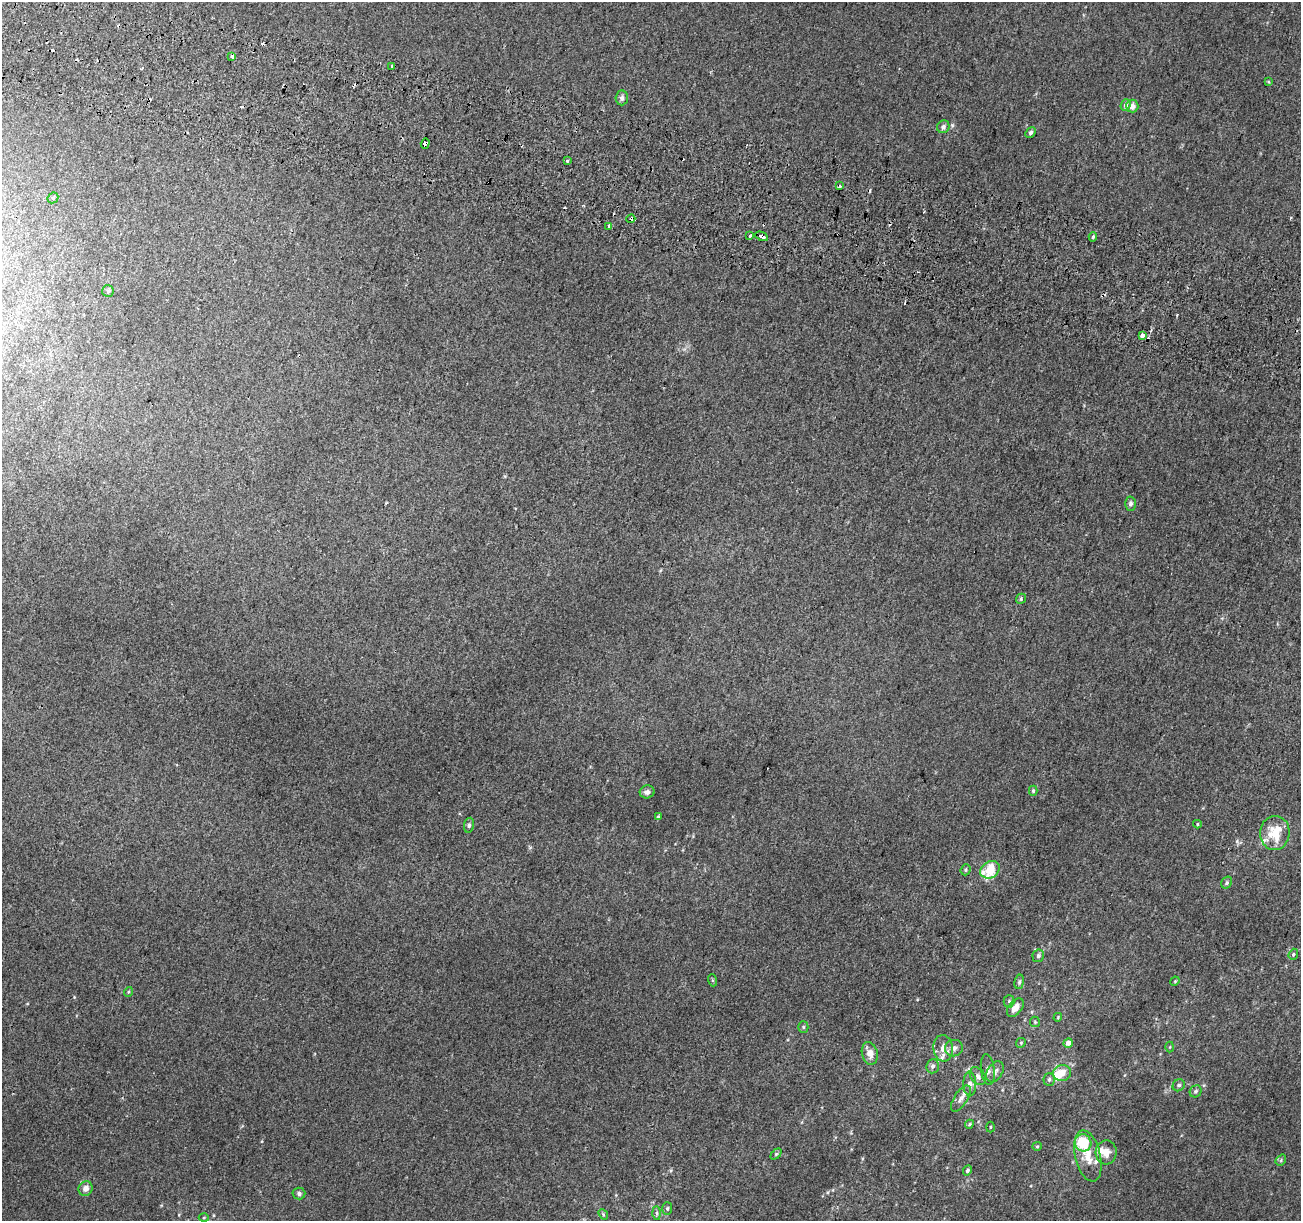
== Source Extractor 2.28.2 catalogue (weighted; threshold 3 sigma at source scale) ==
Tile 11 of 4 x 4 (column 3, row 3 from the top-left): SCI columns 2624-3922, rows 1552-2770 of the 5231 x 5470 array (HDU 1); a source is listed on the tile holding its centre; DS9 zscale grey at full resolution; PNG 1303 x 1223 px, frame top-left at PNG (2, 2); each listed source drawn as its Kron ellipse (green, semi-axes under 4 px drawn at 4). Shown black and unused: <1% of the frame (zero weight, under 2 of 3 exposures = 2% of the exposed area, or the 3 px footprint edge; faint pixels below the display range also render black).
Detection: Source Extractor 2.28.2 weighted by HDU 2 'WHT'; one run over the whole footprint, this tile lists its part. Background 0.00368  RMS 0.0054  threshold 0.0244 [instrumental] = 3 sigma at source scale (4.5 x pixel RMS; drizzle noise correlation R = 1.50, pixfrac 1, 0.0396/0.0396 arcsec/px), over >= 5 px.
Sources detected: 94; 15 cosmic-ray / hot-pixel residue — neither listed nor drawn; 7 inside a brighter listed object's ellipse — not listed separately; the other 72 listed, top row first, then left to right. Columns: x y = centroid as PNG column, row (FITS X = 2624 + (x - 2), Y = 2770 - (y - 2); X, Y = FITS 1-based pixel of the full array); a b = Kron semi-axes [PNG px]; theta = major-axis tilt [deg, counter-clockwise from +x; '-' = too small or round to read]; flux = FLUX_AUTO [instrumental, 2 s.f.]
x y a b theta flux
232 56 4 3 - 6
391 66 3 3 - 1.6
1268 82 3 3 - 0.54
622 98 7 6 - 1.7
1126 105 6 5 - 1.7
1132 106 6 6 - 2.8
943 127 6 6 - 2.2
1031 133 6 4 48 1.3
425 143 5 3 - 6.9
567 160 4 3 - 1.3
840 186 3 3 - 4.5
53 198 6 5 - 0.8
631 219 4 3 - 20
609 226 4 3 - 2.5
750 236 3 3 - 2.6
762 236 7 3 -24 7.3
1093 237 5 4 - 0.94
108 291 6 5 - 0.95
1142 335 4 3 - 13
1130 504 7 5 86 1.6
1021 599 5 4 - 0.73
1033 791 5 4 - 0.88
647 792 7 6 - 2.1
658 817 4 3 - 0.88
1197 824 4 4 - 0.57
469 825 7 5 80 0.98
1275 833 17 15 85 14
966 870 5 5 - 0.77
990 870 10 8 33 14
1227 883 6 5 - 1.1
1293 954 6 4 69 0.81
1038 956 6 5 - 1.5
712 980 6 4 -71 0.63
1175 981 5 3 - 0.48
1019 982 7 5 81 0.99
128 992 5 3 - 0.52
1009 1001 6 5 - 1
1015 1008 10 6 50 4.6
1058 1017 4 3 - 0.48
1035 1022 5 5 - 0.72
803 1027 5 5 - 0.89
1021 1043 5 4 - 0.75
1068 1043 5 4 - 3.5
1170 1047 5 3 - 0.49
943 1048 13 10 -84 4.4
954 1048 9 8 - 2.7
870 1053 11 8 -76 3.9
933 1066 7 6 - 1.7
988 1069 16 7 -83 2.7
995 1072 11 7 59 2.7
1062 1073 9 8 - 6.6
978 1076 10 7 -53 2.2
1049 1079 6 5 - 1.3
970 1084 12 6 -89 2.2
1179 1085 6 5 - 1.2
1196 1091 6 5 - 0.96
961 1098 15 6 57 3.2
969 1124 4 4 - 0.69
990 1127 5 3 - 0.48
1083 1143 9 8 - 19
1037 1146 5 4 - 0.6
1106 1152 12 10 84 4.7
776 1154 6 4 45 0.68
1088 1156 26 12 -76 10
1281 1160 6 4 50 0.9
967 1170 5 4 - 1.2
86 1188 7 7 - 3.4
299 1194 6 6 - 1.3
667 1208 6 5 - 0.98
657 1213 7 4 -89 0.98
603 1214 6 4 -49 0.69
204 1218 5 3 - 0.49
Overlapping masked pixels (flux is a lower limit): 4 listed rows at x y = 425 143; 631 219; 762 236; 1142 335